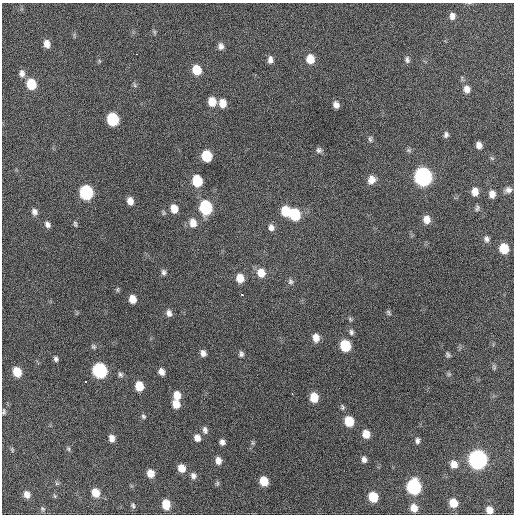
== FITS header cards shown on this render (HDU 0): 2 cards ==
NAXIS1  =                  512 / Axis length
NAXIS2  =                  512 / Axis length

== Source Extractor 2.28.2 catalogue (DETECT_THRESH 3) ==
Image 512 x 512 px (HDU 0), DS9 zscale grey, 1 PNG px = 1 image px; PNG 516 x 516 px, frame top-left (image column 1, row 512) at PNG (2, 3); no overlay
Background 242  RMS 16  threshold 46.8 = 3 sigma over >= 5 px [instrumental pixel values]
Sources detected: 107; all 107 listed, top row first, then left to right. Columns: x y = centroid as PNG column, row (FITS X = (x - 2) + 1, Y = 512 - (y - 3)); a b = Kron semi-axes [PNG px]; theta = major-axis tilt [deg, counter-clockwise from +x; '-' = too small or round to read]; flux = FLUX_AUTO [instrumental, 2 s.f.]
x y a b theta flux
452 16 8 7 - 5400
154 32 7 5 -60 1700
47 44 8 6 -78 7200
221 46 8 7 - 4400
136 54 3 2 - 1500
310 59 9 8 - 15000
270 60 8 5 89 4800
407 60 8 6 -82 3200
99 61 6 4 -88 1300
197 70 8 7 - 23000
22 73 9 7 -85 4600
31 84 9 7 -73 30000
135 85 7 5 -60 1800
467 89 10 8 -86 7200
212 102 9 8 - 14000
223 103 9 7 -81 11000
336 105 7 6 - 5100
112 119 9 7 -75 69000
446 135 8 6 82 3000
370 139 8 5 -83 2100
479 145 7 6 - 5500
319 150 7 7 - 3000
207 156 8 7 - 38000
423 176 9 8 - 390000
371 180 10 8 71 8600
197 181 8 7 - 39000
508 190 9 7 0 4200
86 192 9 8 - 120000
475 192 8 7 - 9100
492 194 8 6 -88 6900
130 201 8 6 -74 8100
205 207 9 8 - 95000
477 208 9 5 72 2200
174 209 9 7 -73 11000
286 211 9 8 - 27000
34 212 8 7 - 4300
295 214 9 7 -79 49000
427 219 8 7 - 9000
193 223 11 8 -80 10000
47 224 8 6 -51 4000
75 224 7 4 -81 1700
271 227 9 7 -69 4900
486 239 8 7 - 3400
504 248 8 7 - 25000
164 272 8 6 -66 3100
261 273 10 9 - 13000
240 278 9 7 -81 13000
290 281 9 7 -68 3100
118 289 7 3 90 1400
242 294 3 3 - 3900
132 299 7 6 - 11000
388 312 8 4 -55 1800
169 313 8 7 - 4800
350 319 7 4 -46 1700
351 332 8 6 -87 2900
316 338 9 7 -80 8900
93 346 7 6 - 2000
345 346 8 7 - 45000
203 353 7 6 - 5000
241 354 7 6 - 2900
447 354 6 5 - 2100
56 359 6 5 - 2500
494 367 8 5 -77 1700
100 370 9 8 - 160000
17 372 8 6 -66 21000
161 372 7 5 -63 6200
120 374 7 6 - 2600
449 374 6 6 - 1700
85 382 3 3 - 16000
139 386 8 6 -73 20000
292 394 3 2 - 1800
177 395 9 7 -82 13000
314 397 8 7 - 19000
176 404 8 7 - 13000
342 407 8 5 -68 2200
4 412 8 5 87 1900
143 416 7 5 -46 2100
349 421 8 7 - 27000
205 430 10 7 -76 3900
366 434 8 7 - 12000
112 438 7 6 - 6500
197 438 8 7 - 7100
417 441 8 6 -90 3100
222 442 6 5 - 4200
253 443 6 5 - 1600
68 449 6 5 - 1800
12 450 8 4 -71 1600
364 459 8 6 -85 4100
478 459 9 8 - 490000
218 460 8 6 -75 6900
454 464 8 7 - 9100
181 468 8 7 - 11000
150 473 7 6 - 11000
193 476 9 7 -64 4100
264 481 7 6 - 20000
57 483 6 4 18 1500
217 483 7 5 70 1900
414 487 9 8 - 160000
96 493 8 7 - 15000
27 494 8 6 -71 7200
373 497 8 7 - 29000
453 503 8 7 - 17000
166 504 9 7 -83 15000
133 505 7 5 -84 2000
414 508 8 7 - 11000
42 509 8 5 -42 2200
489 510 7 6 - 8700
At the frame edge (FLAGS 8, measured only in part): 2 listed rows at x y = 4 412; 489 510